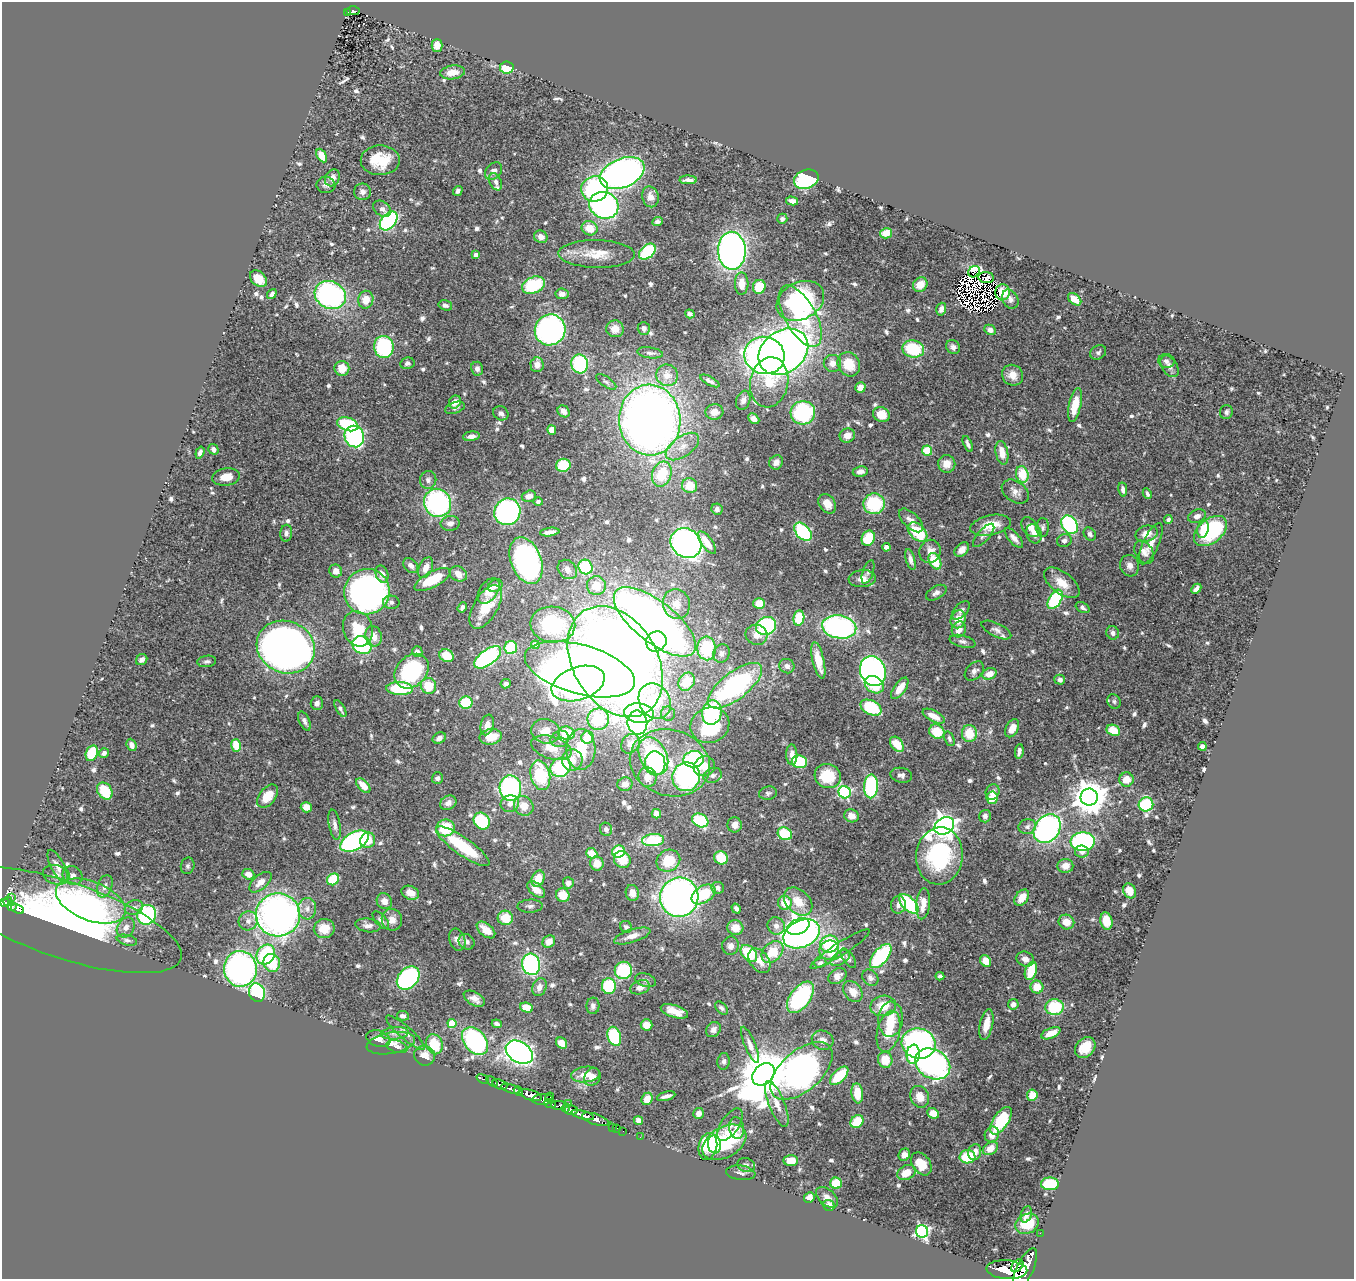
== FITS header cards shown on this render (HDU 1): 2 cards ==
NAXIS1  =                 1352
NAXIS2  =                 1277

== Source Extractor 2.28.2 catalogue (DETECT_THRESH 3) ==
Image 1352 x 1277 px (HDU 1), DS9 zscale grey, 1 PNG px = 1 image px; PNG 1356 x 1281 px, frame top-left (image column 1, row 1277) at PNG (2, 2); each listed source drawn as its Kron ellipse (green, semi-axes under 4 px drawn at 4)
Background 0.651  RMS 0.03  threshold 0.089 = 3 sigma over >= 5 px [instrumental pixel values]
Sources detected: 721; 13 with non-positive FLUX_AUTO (blend fragments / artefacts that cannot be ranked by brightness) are neither listed nor drawn; of the other 708, the 500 brightest by FLUX_AUTO listed and drawn (208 fainter detections omitted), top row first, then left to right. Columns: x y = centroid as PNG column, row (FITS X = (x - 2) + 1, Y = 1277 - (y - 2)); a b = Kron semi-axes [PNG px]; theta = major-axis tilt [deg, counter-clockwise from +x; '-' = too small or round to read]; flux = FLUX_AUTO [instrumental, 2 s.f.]
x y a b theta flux
353 11 6 4 -1 38
348 13 4 3 - 26
437 45 6 5 - 20
507 67 6 6 - 53
452 72 12 7 8 27
322 156 7 4 -62 35
380 160 19 15 2 66
493 171 10 7 46 13
622 173 23 14 22 990
332 178 9 7 61 13
806 179 13 9 21 180
688 180 9 4 -2 11
496 182 9 6 -64 7.3
326 185 9 8 - 7.5
595 189 13 12 - 220
458 191 5 4 - 5.2
362 192 8 8 - 11
650 197 10 8 -76 16
792 201 6 4 -13 13
604 205 15 13 -25 490
382 209 10 7 -36 9.5
782 219 5 5 - 5.5
389 221 11 7 49 360
658 222 5 4 - 8.6
590 228 8 7 - 36
886 233 6 5 - 23
541 237 7 6 - 13
732 251 19 14 -88 830
647 252 9 6 43 170
597 254 38 14 -1 52
476 255 4 4 - 9.4
974 272 6 5 - 85
986 277 8 5 -6 8.5
258 279 10 7 -42 30
742 284 11 7 -89 29
920 284 8 6 40 29
533 285 12 8 24 130
759 287 7 6 - 50
1003 292 8 7 - 30
272 294 5 4 - 6.6
562 294 6 5 - 9.7
330 295 16 13 -28 460
1010 299 10 7 -62 9.7
1075 299 7 5 -40 23
366 300 9 7 81 26
800 301 25 18 27 350
445 305 7 5 -16 6.4
941 309 6 4 73 11
690 314 5 4 - 5.5
800 316 34 15 -61 160
644 328 6 6 - 7.2
615 329 9 8 - 21
550 330 16 15 - 570
990 330 6 5 - 11
384 347 11 10 - 170
953 347 7 6 - 8.5
913 349 11 8 -8 110
783 352 27 21 37 1500
1098 352 8 6 33 6.4
650 353 13 5 -8 7.8
764 355 20 18 -15 910
1166 361 8 7 - 6.5
407 363 7 6 - 6.1
832 363 9 8 - 16
580 364 9 8 - 170
849 364 12 10 -58 49
537 365 7 6 - 15
1169 366 12 7 -57 14
342 368 7 7 - 32
477 369 7 6 - 7.7
667 375 11 10 - 26
1013 375 11 10 - 22
710 381 10 4 -29 7.2
606 382 12 5 -35 6.1
769 382 25 19 79 87
860 387 5 5 - 19
743 400 10 7 71 8.9
455 402 7 5 56 18
1075 405 17 6 78 43
455 408 10 5 20 5.8
564 411 6 5 - 10
714 412 9 8 - 16
1226 412 7 6 - 6.4
501 413 8 6 -33 7.9
803 413 12 12 - 180
881 415 8 7 - 34
754 419 6 4 -42 13
650 420 35 31 -87 1900
348 424 11 6 -17 130
552 430 5 4 - 20
847 435 7 7 - 20
354 436 11 9 -68 340
471 436 8 4 8 11
968 444 8 4 -67 7.1
682 447 19 10 35 26
213 449 5 5 - 7
927 451 5 5 - 56
200 453 6 4 71 6.6
1002 453 12 6 -78 28
776 462 7 6 - 12
947 464 9 8 - 20
563 465 7 6 - 72
860 472 7 5 10 10
662 474 13 9 71 63
1022 474 8 6 -75 57
226 477 14 8 9 24
428 480 9 8 - 8.3
690 486 8 7 - 39
1123 489 7 4 -82 8
1015 492 15 10 -34 15
1147 494 5 3 - 5.8
529 496 7 5 17 15
538 502 5 4 - 6.2
437 503 14 13 - 320
827 504 10 8 -54 25
874 504 11 10 - 120
717 509 6 5 - 8.3
507 512 13 13 - 460
1197 516 9 6 22 11
911 520 15 7 -44 15
1168 520 4 4 - 5.4
450 523 9 7 7 12
990 525 20 10 12 38
1070 525 10 7 -57 300
1030 527 11 7 -51 19
1043 527 9 6 88 6.1
1203 529 9 5 79 30
1210 531 19 12 39 220
550 532 10 4 8 10
803 532 10 7 -49 200
917 532 11 7 -44 99
286 533 8 6 84 8.3
1034 534 10 7 -70 13
1090 534 7 5 -55 5.6
1147 534 11 8 15 22
984 535 14 6 48 7.9
868 538 8 6 67 66
1014 538 12 5 -48 11
1064 541 7 6 - 6.8
707 542 13 5 -54 29
686 543 16 14 -37 780
1151 544 22 8 65 24
886 547 4 4 - 18
962 550 8 6 43 14
930 551 12 10 69 19
1144 552 12 8 -58 12
910 559 11 4 -75 10
526 561 24 15 -69 570
935 561 9 5 -62 58
411 566 8 6 -46 8.4
1130 566 11 9 -73 12
585 567 7 7 - 120
426 568 11 6 66 15
567 569 11 8 -46 13
336 571 7 6 - 14
868 572 12 5 72 5.5
382 574 9 6 -70 12
458 574 9 7 -30 22
862 579 14 8 4 19
432 580 20 7 28 72
1062 583 21 10 -38 30
495 586 7 6 - 9.9
596 586 9 9 - 37
1196 589 6 4 44 11
489 591 14 9 54 22
367 592 23 22 - 700
936 593 11 6 30 8.8
1055 599 10 6 58 180
391 602 8 6 -3 6.3
759 603 6 5 - 43
676 604 15 13 -74 32
462 607 5 4 - 6.4
486 607 24 12 59 65
1083 608 7 5 -29 6.2
961 610 11 6 46 7.6
799 618 8 5 81 69
958 619 9 7 68 26
655 622 50 20 -38 2400
553 624 22 18 -7 200
766 626 10 8 26 230
839 627 17 11 -10 460
358 629 18 14 -70 55
959 629 8 7 - 20
996 630 16 7 -26 9.4
1113 633 7 6 - 8.6
756 635 11 10 - 16
374 636 10 8 -75 20
656 641 11 9 44 140
962 641 13 6 -14 7.8
362 645 10 8 -28 230
535 645 4 4 - 36
286 647 30 26 -24 1600
511 648 6 6 - 94
707 648 12 9 -87 100
417 652 5 5 - 8.2
721 653 9 8 - 9.9
446 656 7 6 - 42
488 657 15 7 36 310
142 660 6 5 - 6.7
818 660 18 6 -77 34
207 661 9 5 7 5.7
615 662 60 42 -58 3700
787 666 8 7 - 9.2
580 669 57 24 -16 2100
412 671 19 15 46 190
873 671 15 12 -64 640
974 671 11 7 45 8.6
989 674 7 5 21 23
1060 680 5 5 - 8.1
687 682 9 7 57 44
578 683 27 16 18 690
506 684 5 4 - 6.2
874 685 10 8 -34 72
428 686 8 7 - 50
735 686 32 13 38 350
900 688 12 6 54 31
400 689 13 6 -3 110
655 701 18 15 -59 160
1114 701 7 6 - 5.3
317 703 7 6 - 9.3
466 703 6 6 - 92
871 708 11 7 -28 140
340 709 9 4 -60 6.1
712 712 12 9 82 200
639 713 15 10 -8 350
668 714 7 7 - 7.3
934 716 12 5 -27 24
598 719 11 10 - 110
304 721 10 5 -66 7.5
637 723 12 10 -80 410
487 725 10 6 77 14
710 725 20 17 25 120
1012 728 9 6 61 22
1113 730 7 5 -25 40
546 731 14 12 -15 33
937 732 8 7 - 49
567 733 8 6 -7 61
969 734 8 7 - 47
491 737 11 8 9 36
588 737 6 6 - 42
439 738 7 5 29 9.7
560 739 9 8 - 11
949 739 8 4 -69 5.1
630 744 10 8 54 16
897 744 8 5 -51 45
131 745 6 5 - 11
236 745 6 4 -75 50
1202 746 4 4 - 19
551 748 21 11 -17 40
581 749 20 14 90 69
1019 751 7 3 82 7.8
92 753 8 6 68 76
104 753 5 4 - 8.8
792 755 10 5 -89 15
653 756 20 13 -62 230
694 759 10 8 10 270
572 760 11 10 - 23
799 762 8 6 -13 86
655 763 12 10 -84 99
670 763 40 33 -16 130
704 766 11 9 27 23
561 767 10 9 - 180
540 775 15 9 -77 120
713 775 9 7 20 7.8
901 775 11 7 -10 8.7
828 776 13 12 - 68
647 777 10 9 - 21
686 777 14 14 - 360
437 778 6 5 - 6.1
1126 779 7 7 - 25
625 784 7 7 - 13
363 786 9 5 -48 25
871 786 12 7 88 210
510 788 13 11 -86 320
105 791 9 7 -55 58
845 792 6 6 - 260
992 792 8 7 - 10
768 793 9 6 8 5.3
267 796 13 8 52 40
1089 797 8 8 - 4500
992 798 6 5 - 36
448 803 8 6 32 10
510 804 9 8 - 12
1146 804 7 7 - 150
524 806 10 9 - 28
306 807 5 5 - 23
656 814 5 4 - 15
851 816 7 6 - 15
985 816 6 5 - 7.3
700 820 8 6 -27 120
482 821 9 7 -49 150
335 825 15 5 -80 10
735 825 7 7 - 13
944 826 10 8 31 1800
1027 827 9 7 14 8.9
445 828 9 8 - 82
606 829 7 6 - 5.6
1047 829 15 12 51 500
785 834 7 6 - 87
368 840 8 7 - 30
653 840 11 6 3 110
354 841 15 9 28 410
1083 842 12 9 4 310
463 846 32 8 -35 110
618 851 6 6 - 71
1082 852 7 6 - 9.6
592 853 6 5 - 33
939 856 29 23 85 220
721 858 7 6 - 54
622 859 9 8 - 44
668 861 12 10 31 59
597 863 7 6 - 24
57 866 18 6 -63 17
188 866 8 6 76 5.3
1065 866 8 7 - 18
248 874 6 5 - 13
56 875 13 9 -14 15
73 876 10 9 - 12
333 879 6 5 - 77
538 879 8 6 68 36
260 882 13 7 41 17
568 883 6 5 - 9.9
105 886 11 7 70 12
718 888 6 6 - 8.2
536 889 10 6 -41 23
1130 891 8 6 -61 19
410 893 9 6 -22 20
632 893 8 6 -79 14
703 894 13 8 34 81
563 895 7 6 - 34
679 897 19 19 - 1000
12 898 3 2 - 32
1022 898 9 6 54 26
8 901 5 4 - 310
91 901 36 19 -21 170
384 901 8 7 - 15
798 902 16 11 -45 36
4 903 4 3 - 250
785 903 7 7 - 42
909 904 12 6 -45 210
923 904 15 7 85 28
898 905 9 7 77 10
530 906 12 6 2 7.1
12 907 4 3 - 84
134 908 9 7 22 9.8
18 909 7 3 -22 160
307 909 10 9 - 13
736 909 5 4 - 8.1
147 915 10 9 - 220
278 915 22 21 - 1000
505 918 7 7 - 44
63 920 124 38 -19 1100
381 920 11 5 -49 8.9
392 920 11 10 - 17
248 921 10 9 - 12
1106 921 9 6 -78 33
1066 922 8 7 - 25
368 925 12 7 -8 11
776 926 9 8 - 13
126 927 10 8 57 11
626 927 6 5 - 5.3
798 927 12 7 25 1700
735 928 8 7 - 27
324 929 10 9 - 35
486 930 11 6 -39 24
801 934 19 13 25 440
632 936 19 6 17 20
127 940 10 5 -13 6.3
457 940 11 7 -71 12
549 941 7 5 40 20
467 942 8 7 - 7.6
829 944 9 8 - 130
730 946 9 8 - 9.7
840 949 35 6 33 15
829 950 10 9 - 43
772 952 12 9 44 60
749 953 10 6 -46 100
266 955 10 8 57 150
881 956 14 7 51 180
840 958 11 6 34 13
848 958 11 5 -54 6.1
1025 959 9 7 -23 13
759 961 13 9 -53 23
986 961 6 5 - 30
272 963 9 8 - 73
820 963 6 4 16 6
531 964 11 9 -76 320
240 969 18 16 -83 690
623 970 9 8 - 130
1031 971 9 6 72 62
837 976 10 7 32 13
940 976 4 4 - 5.5
408 978 13 9 46 310
870 978 9 7 -49 7.5
646 980 11 6 -17 7.3
609 986 8 7 - 120
539 987 9 7 68 12
640 987 10 7 19 15
1037 987 6 6 - 36
853 992 12 8 -53 18
257 993 9 8 - 170
800 997 18 10 53 240
474 999 11 6 -29 14
1013 1004 5 5 - 10
593 1006 8 6 86 7.5
883 1006 13 10 11 33
1055 1007 9 8 - 120
527 1008 6 5 - 41
721 1008 7 5 -44 5.3
674 1011 14 6 -17 29
403 1016 6 5 - 7.2
891 1019 17 12 86 39
452 1023 4 4 - 68
497 1024 5 4 - 6.4
986 1024 16 6 78 24
646 1025 6 5 - 23
713 1030 8 6 47 9.2
888 1031 21 11 77 38
395 1033 14 6 5 12
405 1033 25 6 -41 15
1051 1033 10 5 23 26
614 1036 10 6 -72 150
378 1039 12 8 -20 13
823 1040 11 9 -23 15
475 1041 16 11 -50 320
391 1043 24 10 10 25
562 1043 6 5 - 25
919 1043 17 15 -13 530
434 1044 10 8 -70 67
750 1045 19 5 -67 14
397 1047 11 6 -17 6.6
1085 1047 12 9 47 36
519 1052 15 10 -33 930
913 1054 9 6 82 170
425 1056 10 10 - 22
885 1060 8 7 - 38
724 1061 8 6 83 7
933 1064 18 14 -30 580
801 1071 37 20 41 810
585 1074 15 8 7 24
763 1074 13 9 46 12000
839 1076 11 6 44 75
592 1077 9 7 53 13
483 1079 6 3 -20 40
492 1081 6 3 -38 110
500 1085 8 4 -21 130
510 1089 10 4 -16 950
518 1091 5 4 - 470
857 1093 10 5 -82 35
531 1095 11 5 -18 2000
1032 1095 5 5 - 28
666 1096 9 3 15 8.5
550 1097 5 2 - 88
920 1097 11 9 -64 26
647 1099 6 5 - 23
543 1100 10 5 1 340
550 1103 6 3 -23 200
569 1103 2 2 - 7
777 1104 24 8 -68 24
559 1106 8 4 -1 160
566 1108 4 4 - 66
571 1110 6 5 - 130
698 1113 5 5 - 9.9
933 1113 6 5 - 31
583 1115 12 3 -16 740
596 1119 14 5 -19 960
638 1120 5 4 - 9.8
857 1121 7 5 50 56
1001 1121 16 7 56 120
730 1125 19 9 57 16
612 1127 3 2 - 17
617 1128 2 2 - 8.8
737 1128 11 7 -81 12
623 1131 2 2 - 5.7
992 1135 8 7 - 17
640 1137 2 2 - 6.6
724 1142 24 15 30 130
714 1144 9 6 -84 17
708 1146 14 9 76 69
990 1148 8 6 35 21
975 1152 8 6 74 15
904 1155 6 5 - 11
967 1157 8 6 2 72
791 1160 7 5 4 30
921 1164 13 8 -53 40
746 1165 9 7 -18 5.6
906 1172 10 7 27 37
741 1173 15 7 -7 9.3
836 1183 5 5 - 56
1050 1184 9 6 -1 100
827 1197 13 8 -42 14
809 1198 5 5 - 13
829 1205 6 5 - 18
1026 1214 8 5 71 9.1
1027 1224 12 9 27 53
922 1231 6 6 - 420
1040 1233 2 2 - 6.5
1017 1266 7 5 52 630
1025 1269 22 8 65 3500
1007 1270 20 9 -4 3800
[208 fainter detections neither listed nor drawn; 13 non-positive-flux detections neither listed nor drawn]